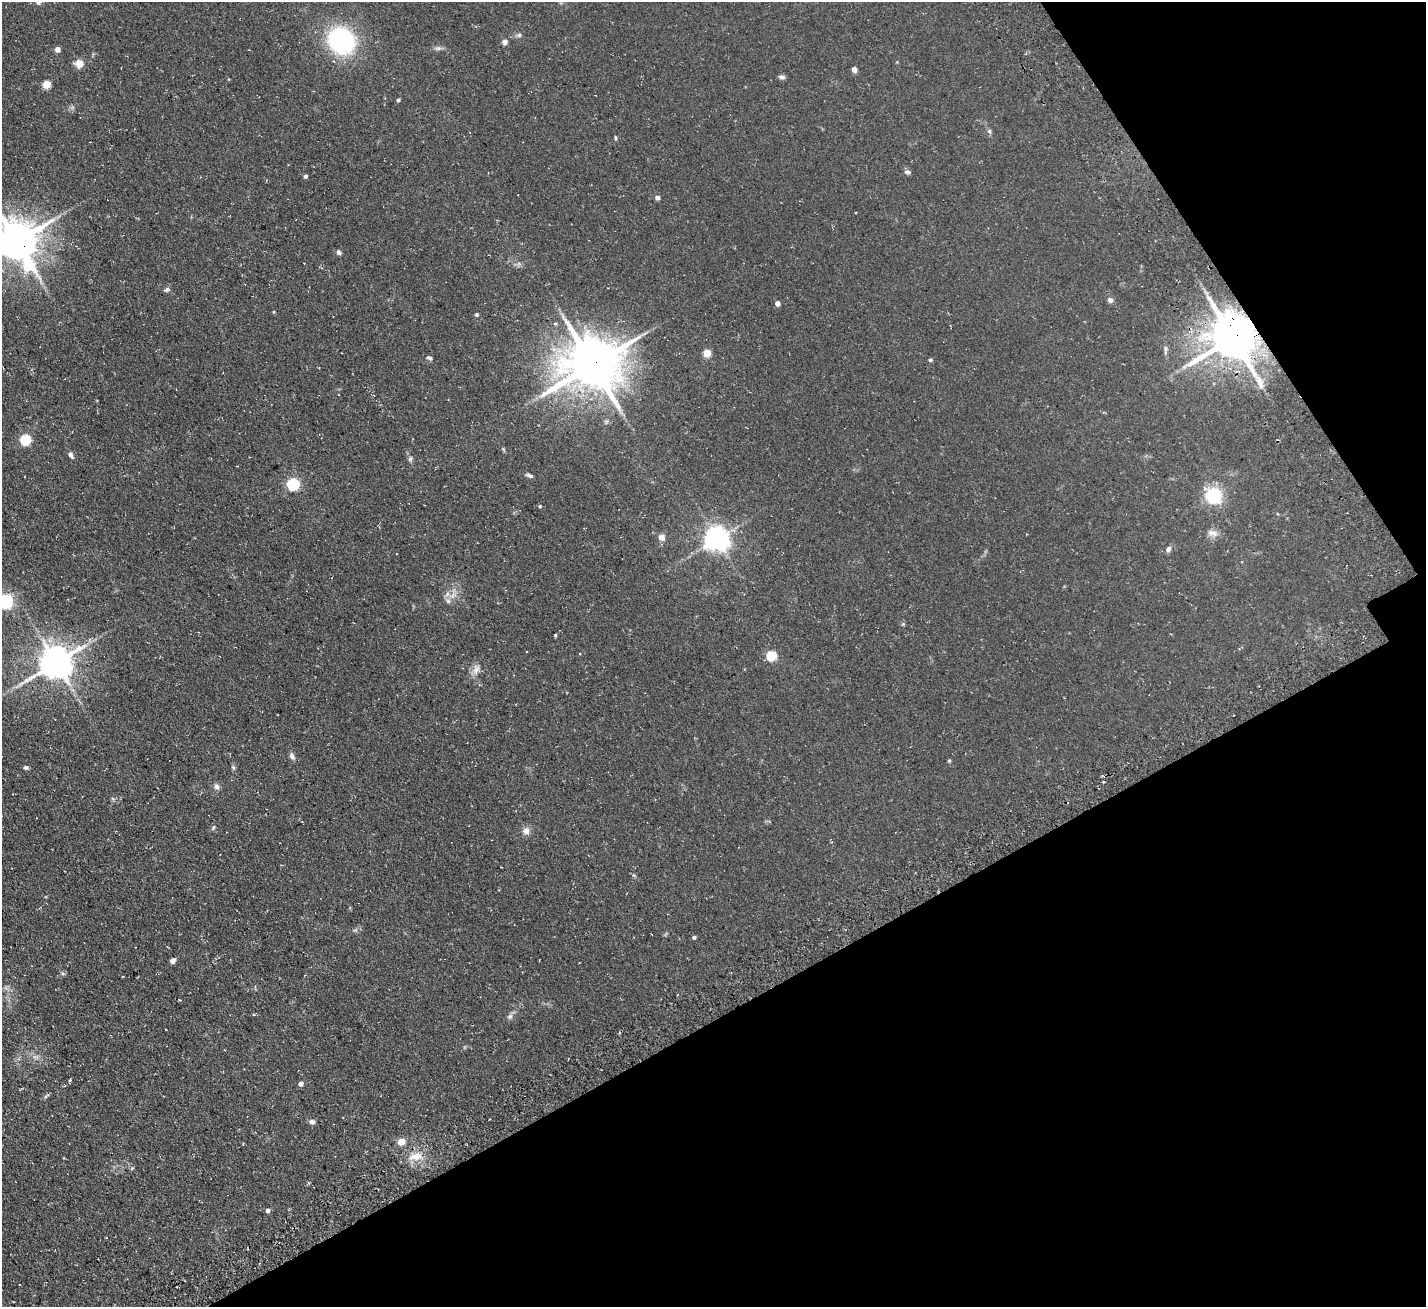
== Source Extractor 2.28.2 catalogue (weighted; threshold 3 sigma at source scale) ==
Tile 12 of 4 x 4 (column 4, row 3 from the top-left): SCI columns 4439-5862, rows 1638-2942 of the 6030 x 6023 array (HDU 1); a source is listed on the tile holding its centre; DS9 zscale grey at full resolution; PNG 1428 x 1309 px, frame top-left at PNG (2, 2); no overlay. Shown black and unused: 29% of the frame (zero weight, under 3 of 4 exposures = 11% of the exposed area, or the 3 px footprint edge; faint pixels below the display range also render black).
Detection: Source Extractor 2.28.2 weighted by HDU 2 'WHT'; one run over the whole footprint, this tile lists its part. Background 0.0594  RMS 0.009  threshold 0.0403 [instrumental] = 3 sigma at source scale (4.5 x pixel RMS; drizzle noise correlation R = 1.50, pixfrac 1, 0.05/0.05 arcsec/px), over >= 5 px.
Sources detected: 64; all 64 listed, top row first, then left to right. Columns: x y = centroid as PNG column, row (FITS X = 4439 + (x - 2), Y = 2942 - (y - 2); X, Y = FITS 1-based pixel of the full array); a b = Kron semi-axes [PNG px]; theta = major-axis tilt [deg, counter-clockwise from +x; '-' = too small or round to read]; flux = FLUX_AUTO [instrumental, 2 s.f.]
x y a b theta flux
519 35 7 6 - 1.8
341 41 28 25 -39 97
505 42 5 5 - 4.2
438 48 9 5 7 2.6
57 49 4 4 - 6.8
79 63 6 5 - 14
854 69 4 4 - 5.9
782 77 8 5 -9 2.3
46 84 5 5 - 28
398 100 4 4 - 1.3
989 131 6 5 - 1.6
615 138 7 3 -89 1.1
907 172 9 4 -9 1.9
305 176 4 4 - 2
657 197 5 4 - 3.6
17 241 13 13 - 2600
339 252 6 5 - 2
167 290 8 5 26 2
1110 300 7 6 - 2.7
777 303 4 4 - 5.4
273 312 4 3 - 0.82
476 314 4 4 - 1.3
1233 338 14 13 - 3300
1165 349 11 4 88 2.3
707 353 5 5 - 21
429 358 8 5 -20 1.8
930 360 4 4 - 1.6
592 365 18 16 15 3900
25 439 5 5 - 64
503 449 6 4 -71 1
71 455 9 5 -61 2.9
410 459 6 5 - 1.6
529 475 10 4 -19 2
293 484 6 6 - 110
1214 495 6 6 - 280
540 506 4 4 - 1
1213 533 16 8 -12 5.3
662 537 9 8 - 4.6
717 539 7 7 - 800
1168 549 8 6 51 3
5 601 6 6 - 210
448 601 6 6 - 2.5
555 635 4 4 - 0.9
771 655 5 5 - 53
56 662 10 9 - 1900
476 670 15 9 83 6.1
292 756 10 6 -66 2.9
949 761 4 4 - 1
26 767 6 5 - 1.9
233 767 7 4 -58 1.5
216 787 8 6 -57 2.9
213 828 6 3 72 1.1
526 831 9 9 - 5
634 875 6 4 -88 1.1
694 937 4 4 - 1.8
173 961 5 4 - 5.2
63 974 6 3 -19 1.3
510 1017 9 6 48 2.7
70 1080 6 2 76 0.98
301 1084 5 4 - 3.5
312 1122 7 6 - 2.7
401 1142 6 5 - 12
416 1156 19 9 13 11
268 1210 5 4 - 2.8
Overlapping masked pixels (flux is a lower limit): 4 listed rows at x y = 17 241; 1233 338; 592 365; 56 662
Isophote crosses this tile's border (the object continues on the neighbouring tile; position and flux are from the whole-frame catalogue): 2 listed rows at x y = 17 241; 5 601